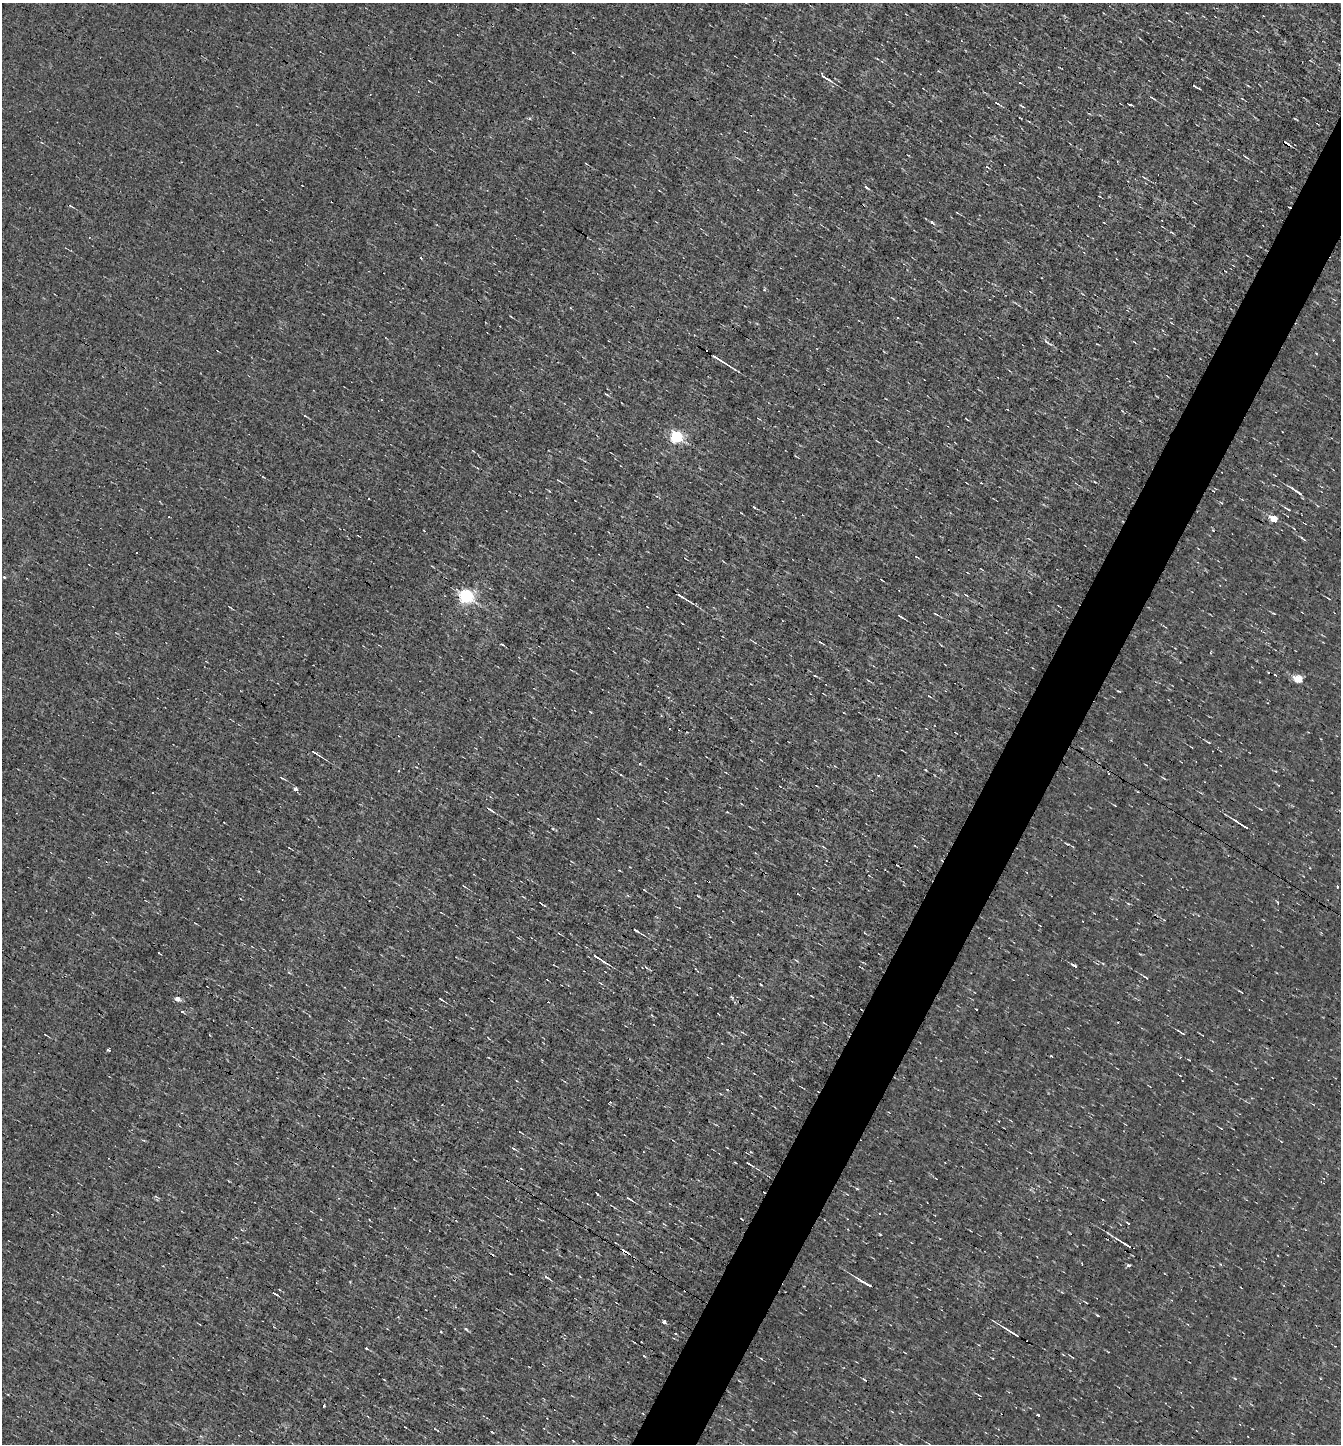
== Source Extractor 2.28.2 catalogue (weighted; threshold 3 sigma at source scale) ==
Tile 10 of 4 x 4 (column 2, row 3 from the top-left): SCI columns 1477-2815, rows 1443-2884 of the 5770 x 5767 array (HDU 1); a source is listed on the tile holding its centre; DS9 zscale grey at full resolution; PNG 1343 x 1446 px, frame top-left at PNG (2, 3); no overlay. Shown black and unused: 4% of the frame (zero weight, under 3 of 4 exposures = <1% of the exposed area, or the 3 px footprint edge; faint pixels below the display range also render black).
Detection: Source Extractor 2.28.2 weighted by HDU 2 'WHT'; one run over the whole footprint, this tile lists its part. Background -6.74e-04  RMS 0.038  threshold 0.171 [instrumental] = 3 sigma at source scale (4.5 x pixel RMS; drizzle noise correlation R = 1.50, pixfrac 1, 0.05/0.05 arcsec/px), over >= 5 px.
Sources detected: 94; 13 cosmic-ray / hot-pixel residue — not listed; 1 inside a brighter listed object's ellipse — not listed separately; the other 80 listed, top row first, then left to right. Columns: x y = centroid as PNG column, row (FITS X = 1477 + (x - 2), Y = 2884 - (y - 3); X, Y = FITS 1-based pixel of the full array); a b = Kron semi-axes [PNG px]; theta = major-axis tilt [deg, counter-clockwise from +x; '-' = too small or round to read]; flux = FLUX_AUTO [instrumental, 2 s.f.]
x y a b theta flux
825 78 18 3 -36 19
1020 82 3 2 - 4.8
1194 86 5 3 - 5.1
1248 86 4 2 - 2.8
1153 98 8 2 -29 4.9
997 103 6 3 -25 6.3
1130 104 4 2 - 4.8
529 118 4 3 - 6.4
1286 143 8 3 -34 13
1246 157 7 2 -31 4.9
1144 177 6 3 -20 4.6
867 188 7 3 -40 7
957 213 4 2 - 2.6
932 222 7 4 -30 8.8
897 318 3 2 - 5.1
719 359 22 3 -32 29
606 394 5 3 - 4.3
305 416 4 3 - 3
676 436 6 5 - 610
559 481 5 3 - 3.1
1297 491 23 4 -33 21
1288 509 10 3 -30 7.4
1274 519 5 4 - 98
1303 539 11 3 -35 6.4
916 557 5 2 - 3.5
4 577 4 3 - 3.5
466 596 6 5 - 900
680 596 7 2 -31 11
687 600 11 2 -34 8
1274 613 6 3 -19 3.8
936 614 7 3 -27 4.9
901 617 11 2 -33 7
820 642 9 3 -35 5.7
1210 653 4 2 - 3.9
815 676 4 2 - 2.4
1298 679 5 5 - 120
929 696 5 3 - 3.6
1208 742 7 3 -33 4.8
315 753 12 3 -31 11
925 770 3 2 - 3.7
620 774 3 2 - 4.9
282 778 8 2 -31 4.6
295 789 4 4 - 12
152 793 3 2 - 2.9
490 809 11 3 -33 8.5
1245 827 11 3 -32 12
1067 844 6 2 -19 3.9
1337 886 3 3 - 4.7
636 930 6 2 -32 7.9
159 953 3 2 - 3.8
596 957 26 3 -32 27
1074 965 8 3 -30 8
646 967 7 2 -44 4.7
1146 977 7 2 -32 5.4
177 999 4 4 - 32
441 999 5 3 - 4.6
824 1023 5 3 - 2.9
1181 1033 12 2 -30 6.9
108 1050 4 3 - 9.3
513 1148 7 2 -21 4.9
749 1164 9 3 -31 7.9
857 1189 5 3 - 4.3
597 1194 4 3 - 3
629 1199 9 3 -30 7.6
1128 1223 3 3 - 10
1125 1244 21 3 -32 23
1128 1265 3 3 - 25
546 1277 9 3 -35 7.9
865 1283 18 3 -31 27
274 1293 5 3 - 5.1
1086 1302 3 2 - 2.8
1097 1315 5 3 - 3.3
664 1322 3 3 - 31
466 1329 6 3 -44 5
1011 1332 19 2 -32 21
366 1348 3 3 - 24
761 1358 4 3 - 3.1
324 1405 3 3 - 31
1038 1415 3 3 - 12
435 1429 6 3 -25 3.6
Overlapping masked pixels (flux is a lower limit): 1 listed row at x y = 1286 143
Unlisted compact peaks at least as high as the median listed source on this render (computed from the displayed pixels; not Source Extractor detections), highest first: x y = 880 1234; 764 289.